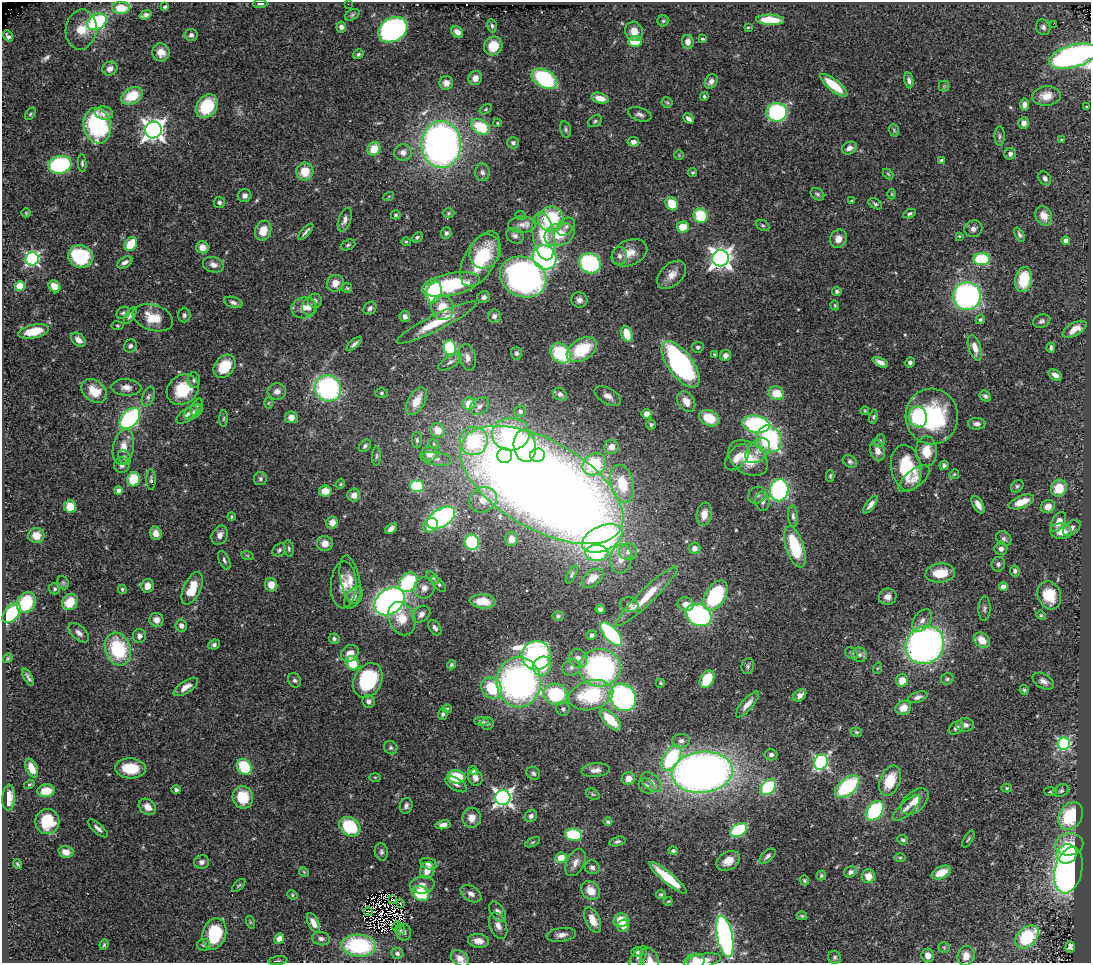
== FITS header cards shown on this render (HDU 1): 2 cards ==
NAXIS1  =                 1089
NAXIS2  =                  961

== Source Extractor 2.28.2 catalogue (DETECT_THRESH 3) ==
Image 1089 x 961 px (HDU 1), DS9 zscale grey, 1 PNG px = 1 image px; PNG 1093 x 965 px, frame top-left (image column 1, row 961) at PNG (2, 2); each listed source drawn as its Kron ellipse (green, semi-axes under 4 px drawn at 4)
Background 0.671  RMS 0.027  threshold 0.0824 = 3 sigma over >= 5 px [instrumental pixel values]
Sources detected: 532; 3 with non-positive FLUX_AUTO (blend fragments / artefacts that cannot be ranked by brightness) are neither listed nor drawn; of the other 529, the 500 brightest by FLUX_AUTO listed and drawn (29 fainter detections omitted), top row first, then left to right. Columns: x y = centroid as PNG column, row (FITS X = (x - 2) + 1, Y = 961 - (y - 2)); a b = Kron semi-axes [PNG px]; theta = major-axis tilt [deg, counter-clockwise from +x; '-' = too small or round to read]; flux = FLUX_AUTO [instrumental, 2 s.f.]
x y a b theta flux
260 4 7 3 3 3.2
348 4 2 2 - 36
165 7 4 3 - 4.3
121 8 9 6 -1 27
146 15 6 4 20 5.8
352 15 8 5 31 3.5
770 20 14 5 -2 61
663 21 5 5 - 3.2
97 22 10 7 29 210
1053 24 2 2 - 280
492 26 7 4 -79 3.6
341 27 5 5 - 7.6
748 27 4 3 - 1.7
1043 27 8 7 - 6.6
81 30 20 15 83 46
393 30 15 11 31 460
634 31 10 8 -66 19
457 32 6 5 - 11
191 35 6 6 - 5.2
8 36 6 3 -52 4.1
702 39 4 4 - 2.6
635 42 6 5 - 49
688 42 7 6 - 12
493 46 9 9 - 32
161 52 9 8 - 21
358 54 5 4 - 3.5
1073 56 25 11 15 770
110 69 8 6 29 13
475 78 7 6 - 13
544 79 14 8 -30 170
909 80 8 4 -80 6.1
711 81 8 6 59 9
446 83 7 7 - 11
834 85 17 5 -39 54
944 86 5 5 - 2.9
132 96 11 8 30 60
704 96 4 3 - 3.1
1046 96 14 9 6 24
600 98 9 5 -18 22
667 102 5 5 - 2.8
1024 105 6 4 81 8.6
207 106 13 10 53 81
1087 106 3 3 - 14
486 109 6 4 33 2.6
777 112 10 9 - 220
104 113 9 6 -9 11
30 114 7 4 59 3.2
640 114 12 6 -18 7.9
688 119 6 4 -41 7.4
595 121 7 5 31 3.5
497 123 4 4 - 2.4
1024 123 6 5 - 11
97 126 18 13 -78 210
481 127 10 7 -32 79
566 129 8 5 -76 4.1
153 130 8 8 - 1400
894 130 6 4 -70 2.7
1000 136 10 5 90 4.4
1062 140 4 3 - 2.2
633 142 6 5 - 8.9
513 143 6 5 - 5.3
441 145 23 20 -90 960
849 148 8 6 26 9.8
374 149 7 6 - 34
403 152 9 8 - 11
1010 154 6 5 - 7.4
679 155 4 4 - 1.8
942 160 4 4 - 3.4
82 163 9 4 -87 3.8
60 165 12 9 12 210
305 172 9 8 - 36
482 172 9 7 -87 6.5
692 173 4 4 - 2.4
888 174 6 3 -45 2.1
1045 178 7 6 - 6.7
817 194 7 5 -35 4.3
892 194 5 3 - 1.9
245 196 7 6 - 8.3
389 196 5 3 - 1.8
852 201 4 3 - 2.8
219 202 5 5 - 5
672 204 7 6 - 44
875 204 7 4 -28 3.7
26 213 5 4 - 2.1
449 213 6 5 - 2.7
909 214 6 4 26 4.1
396 215 5 4 - 3.1
521 216 5 3 - 1.8
700 216 7 7 - 77
1044 216 10 8 -63 22
551 219 13 12 - 130
345 220 12 6 72 9
522 224 14 8 4 12
763 225 7 5 -31 3.3
566 227 10 7 46 7.8
683 227 6 5 - 37
973 229 9 8 - 8.7
263 231 10 8 68 27
306 232 10 3 48 5.1
446 233 5 5 - 4.6
559 234 15 11 18 45
1020 235 8 4 -63 4.8
515 236 9 7 -28 7
544 236 24 10 -80 58
959 236 4 4 - 2.1
417 237 6 4 44 3.2
838 239 9 8 - 14
1066 241 4 4 - 17
406 242 5 4 - 2.2
131 244 7 5 53 55
348 245 8 5 22 3.5
202 247 6 6 - 16
485 251 17 15 61 41
629 253 19 12 23 28
81 256 12 11 - 150
619 256 9 7 -86 8.9
544 257 12 11 - 440
720 258 8 8 - 1300
32 259 6 6 - 350
480 259 30 15 61 100
982 259 8 6 -3 110
125 262 8 5 31 8.3
590 263 11 9 -28 230
213 265 11 7 -16 12
672 275 17 11 43 20
523 277 24 19 -25 830
1024 279 12 8 79 70
335 283 9 8 - 19
451 284 29 11 12 160
20 286 5 5 - 68
54 286 6 5 - 25
347 288 5 5 - 2.6
837 291 5 4 - 3.7
434 292 11 7 75 150
967 296 14 14 - 490
484 297 6 6 - 6.3
579 300 8 7 - 8.4
315 301 7 7 - 5.8
233 302 9 5 -17 6.2
835 305 5 4 - 2.2
309 307 8 7 - 11
443 307 12 11 - 39
304 308 12 10 8 20
370 308 7 6 - 6.1
123 313 7 5 41 3.8
130 315 9 4 57 7.5
184 315 7 6 - 5
405 316 6 5 - 6.9
494 316 7 6 - 6.6
153 318 21 12 -18 39
980 320 5 4 - 3.3
1042 321 9 6 21 5.5
436 323 44 7 26 60
118 326 6 4 -8 2.2
1075 329 13 6 29 22
34 331 16 6 12 52
627 334 8 5 -72 40
78 340 8 5 -43 10
354 344 9 4 41 5.8
130 346 7 6 - 6.1
698 347 6 5 - 4
450 348 7 6 - 160
975 348 13 6 -73 17
1051 348 5 3 - 4.1
582 350 16 10 31 77
516 353 6 5 - 4.7
560 353 11 9 -42 120
715 355 4 4 - 2.9
725 355 6 5 - 9.4
467 357 13 8 -76 12
450 362 13 6 32 8.7
880 362 8 4 -26 9.1
910 362 5 4 - 6
681 364 27 12 -53 400
224 366 13 9 51 63
1055 375 7 5 -33 9.6
194 380 8 6 -87 5.2
126 387 15 8 -2 14
328 388 13 12 - 320
183 390 17 14 37 72
94 391 14 10 -38 42
277 391 9 8 - 11
381 393 6 5 - 3.6
776 393 8 6 -19 40
560 394 7 6 - 6.1
608 396 14 7 -29 12
985 396 6 5 - 4.6
148 397 10 6 69 6.4
416 401 15 8 60 33
686 401 11 8 -56 20
268 403 6 4 89 2.3
469 404 6 6 - 29
479 406 10 7 34 8.9
197 407 9 5 63 4.7
520 411 6 5 - 5.7
865 411 4 4 - 1.9
193 412 10 6 34 6.8
647 414 5 5 - 16
187 415 12 6 37 8.2
932 416 28 26 -88 200
291 417 6 6 - 16
873 417 7 4 76 3
918 417 11 9 -77 150
130 418 12 8 46 320
709 418 10 7 -25 45
224 419 8 4 89 3.4
651 424 5 5 - 3.6
756 424 14 8 -9 280
977 424 9 6 -1 8
438 430 7 7 - 27
511 434 19 16 3 170
769 439 14 12 -58 190
417 440 8 5 -89 3.9
474 441 14 14 - 180
880 441 6 5 - 3.5
434 444 5 4 - 2.6
365 446 7 5 47 4.7
525 446 16 11 -81 210
123 447 18 10 78 24
611 447 7 7 - 14
758 451 14 9 47 16
878 451 11 7 -77 14
926 451 15 10 -89 35
429 454 8 7 - 17
537 455 7 6 - 150
376 456 10 4 89 3.4
504 456 7 7 - 66
124 457 8 5 -60 4.6
737 457 15 9 49 20
748 458 22 15 -37 59
436 459 16 6 -8 11
850 461 7 5 -30 4.7
594 464 12 10 36 110
122 465 8 7 - 8.1
944 465 5 4 - 4.4
906 468 23 15 -79 97
954 474 5 4 - 2.6
830 476 6 4 90 2.4
133 479 7 6 - 60
260 479 6 6 - 4.4
914 479 19 8 38 16
151 480 10 4 -89 4.6
340 484 5 4 - 2.2
622 484 19 11 -76 63
542 485 90 44 -30 4600
417 486 7 6 - 94
1017 486 7 5 46 3.7
1059 488 8 7 - 40
779 490 11 9 80 320
118 491 4 4 - 13
325 491 6 5 - 27
354 495 6 6 - 14
757 495 9 8 - 6.9
483 500 14 12 33 31
762 501 10 7 -83 7.9
1022 502 13 6 22 29
871 505 10 4 53 9.4
978 505 10 5 -59 13
70 506 6 6 - 35
1048 507 7 6 - 15
704 514 12 7 80 20
793 516 11 5 -86 5.4
231 517 4 3 - 2.4
441 518 15 9 32 410
1058 522 11 6 61 16
332 523 6 6 - 15
430 525 8 6 42 28
1072 528 10 6 38 7.2
391 529 7 4 38 7.5
1061 531 11 7 -5 25
156 533 7 6 - 13
36 535 8 7 - 27
220 535 10 7 61 10
602 538 21 12 24 540
511 539 7 6 - 15
1004 539 8 6 -39 5.2
472 542 8 7 - 110
325 544 8 7 - 17
795 547 21 9 -72 94
694 548 6 5 - 11
289 549 8 4 -78 3.7
1001 549 6 6 - 6.8
279 550 7 6 - 4.8
628 552 9 8 - 13
597 553 11 8 -1 110
247 555 6 4 -19 2.2
621 559 14 11 82 24
224 560 10 5 -65 4.6
998 564 7 6 - 5.5
1015 571 5 5 - 5.4
940 573 15 9 6 46
572 574 10 4 63 3.5
433 578 8 4 -44 3.4
592 578 12 7 38 22
350 580 25 9 -78 25
408 582 10 8 50 160
63 583 7 5 -68 3.4
438 584 10 5 -49 5.1
271 585 7 6 - 19
344 585 23 13 88 29
147 586 7 6 - 15
1003 587 4 4 - 26
192 588 17 8 65 42
424 588 10 10 - 13
55 589 5 5 - 3.4
122 589 5 4 - 3.4
716 595 16 10 59 160
1049 595 14 11 -66 45
647 596 42 7 44 54
353 597 12 7 54 10
888 597 9 8 - 12
390 601 16 12 37 710
483 601 13 7 -4 35
70 602 9 7 48 40
26 603 11 9 56 96
686 604 8 7 - 15
629 605 9 7 -16 6.9
600 609 5 4 - 6
985 609 12 6 88 5.9
12 613 11 7 51 160
421 614 10 7 40 9.1
699 615 13 10 -26 300
1041 615 5 4 - 2.2
558 616 5 5 - 3
402 619 17 13 -66 39
156 620 7 7 - 15
922 620 12 8 54 12
181 626 6 5 - 9.9
435 628 8 5 -57 5.6
79 633 12 7 -41 8.9
611 634 14 7 -48 190
591 635 5 4 - 5.7
139 636 7 6 - 8.7
334 639 5 5 - 5
982 640 9 7 -42 25
214 645 6 4 26 5
925 645 20 18 44 860
118 649 17 12 -70 130
350 653 9 8 - 19
852 653 7 5 -40 3.5
536 655 14 14 - 310
860 655 7 7 - 6.3
8 658 5 3 - 2.2
578 659 10 8 -56 15
352 663 7 6 - 50
451 665 5 4 - 3.3
542 666 10 9 - 52
748 666 8 6 80 4.1
571 667 9 8 - 8.5
600 668 21 19 4 380
878 668 6 3 70 1.8
28 677 9 3 -62 5.7
707 679 9 6 60 62
947 679 6 5 - 3.6
295 680 7 6 - 4.9
368 680 18 13 64 150
902 681 6 6 - 25
1043 681 12 7 -29 10
519 682 25 22 -90 710
660 683 4 3 - 2.1
186 687 14 6 34 16
491 688 12 9 -43 72
1024 690 5 4 - 3.2
556 694 12 10 -13 150
591 695 23 14 15 150
800 695 7 5 40 9.4
623 697 14 12 -50 370
918 697 10 5 18 8.4
369 701 6 6 - 6.6
747 704 16 5 49 15
903 708 8 7 - 21
447 709 5 4 - 2.3
563 709 7 6 - 5.8
443 714 5 5 - 4.2
610 720 14 6 -45 59
482 721 7 4 -7 3.8
487 724 6 6 - 4
965 725 9 6 -3 10
956 728 8 5 37 8.4
856 732 6 4 -15 2.9
681 741 9 7 4 7.8
1064 744 6 6 - 220
391 748 7 6 - 4.2
771 755 6 6 - 5.7
671 758 14 8 58 160
821 762 8 6 59 350
244 767 8 6 -55 89
32 768 10 5 -65 23
130 768 15 10 -4 51
596 770 14 7 5 11
473 771 5 4 - 5.1
702 772 30 20 6 1500
533 773 7 6 - 5
375 777 6 4 -1 2
456 777 9 6 -5 78
475 778 8 7 - 10
628 778 7 6 - 15
890 781 16 10 67 54
651 782 12 7 -41 11
29 784 5 4 - 2.4
456 784 12 6 -30 6.2
646 786 8 6 -48 7.4
847 786 15 8 40 170
768 787 9 6 48 160
1007 788 5 4 - 2.4
176 790 4 3 - 6
46 791 9 6 7 38
1061 791 8 5 28 4.7
1051 792 6 4 -4 2.3
593 794 7 5 -30 3.3
243 797 11 10 - 52
9 798 13 6 87 28
503 798 7 7 - 790
915 801 16 10 42 27
406 806 8 6 72 6.1
147 807 9 7 -39 15
906 808 17 6 42 14
875 811 11 7 51 160
531 816 6 6 - 6.3
1071 816 15 11 59 120
472 818 10 9 - 18
47 821 12 12 - 54
608 822 4 4 - 3.3
443 825 7 4 10 9.7
350 827 11 9 -34 100
98 828 12 5 -41 6.8
739 830 9 6 29 190
574 835 8 6 -9 99
968 839 9 4 58 3.3
903 840 5 4 - 4.2
617 841 8 4 16 4.3
533 842 8 4 26 2.9
1069 844 14 11 10 42
673 851 5 4 - 3.6
66 852 7 6 - 17
381 852 9 6 -79 5.6
1067 854 10 9 - 130
767 856 10 5 42 6.2
900 857 6 4 1 2.4
561 858 6 5 - 33
728 861 12 9 29 20
202 862 7 6 - 6.9
575 862 14 8 64 13
18 864 5 3 - 2.6
428 864 8 5 -13 9.6
592 867 7 7 - 6.4
1068 870 23 13 76 640
427 871 9 6 69 21
304 872 5 4 - 2.3
850 872 6 5 - 6.9
941 873 10 6 24 24
821 876 5 4 - 3.3
868 876 7 6 - 22
668 878 24 5 -40 70
804 880 5 4 - 2.7
239 885 8 3 44 2.8
422 885 12 8 8 14
591 891 10 8 -45 21
421 893 9 7 -30 80
471 894 11 7 -33 11
661 894 5 4 - 2.6
292 895 5 4 - 2.6
393 900 3 2 - 2
668 901 4 3 - 1.8
401 903 2 2 - 1.8
368 912 4 2 - 2.5
498 912 11 7 -55 10
802 916 5 4 - 2.6
592 920 13 7 -64 23
621 920 7 7 - 42
250 922 6 4 -72 2.4
314 923 10 5 -63 14
397 926 5 2 - 3.9
498 926 14 8 -69 13
623 926 6 5 - 16
400 930 5 5 - 2.7
404 932 8 7 - 6.1
214 934 16 11 73 89
561 935 15 7 8 12
725 936 21 8 -78 570
1027 937 14 9 42 130
279 939 5 4 - 14
321 939 9 6 -12 6.2
478 941 10 7 -8 15
104 945 5 3 - 2.8
204 945 7 6 - 4.2
359 946 17 11 -4 180
1070 947 6 4 88 2.3
944 948 5 5 - 2.7
637 952 6 5 - 4
397 953 6 5 - 4.5
928 955 7 6 - 13
966 956 10 8 75 18
638 957 12 6 53 7.1
835 957 7 6 - 4.7
460 958 10 7 -36 12
650 960 12 8 -66 12
702 960 19 6 10 20
278 961 9 3 6 2.9
695 961 9 7 -1 20
At the frame edge (FLAGS 8, measured only in part): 4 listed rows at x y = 1073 56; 460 958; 650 960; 695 961
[29 fainter detections neither listed nor drawn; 3 non-positive-flux detections neither listed nor drawn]